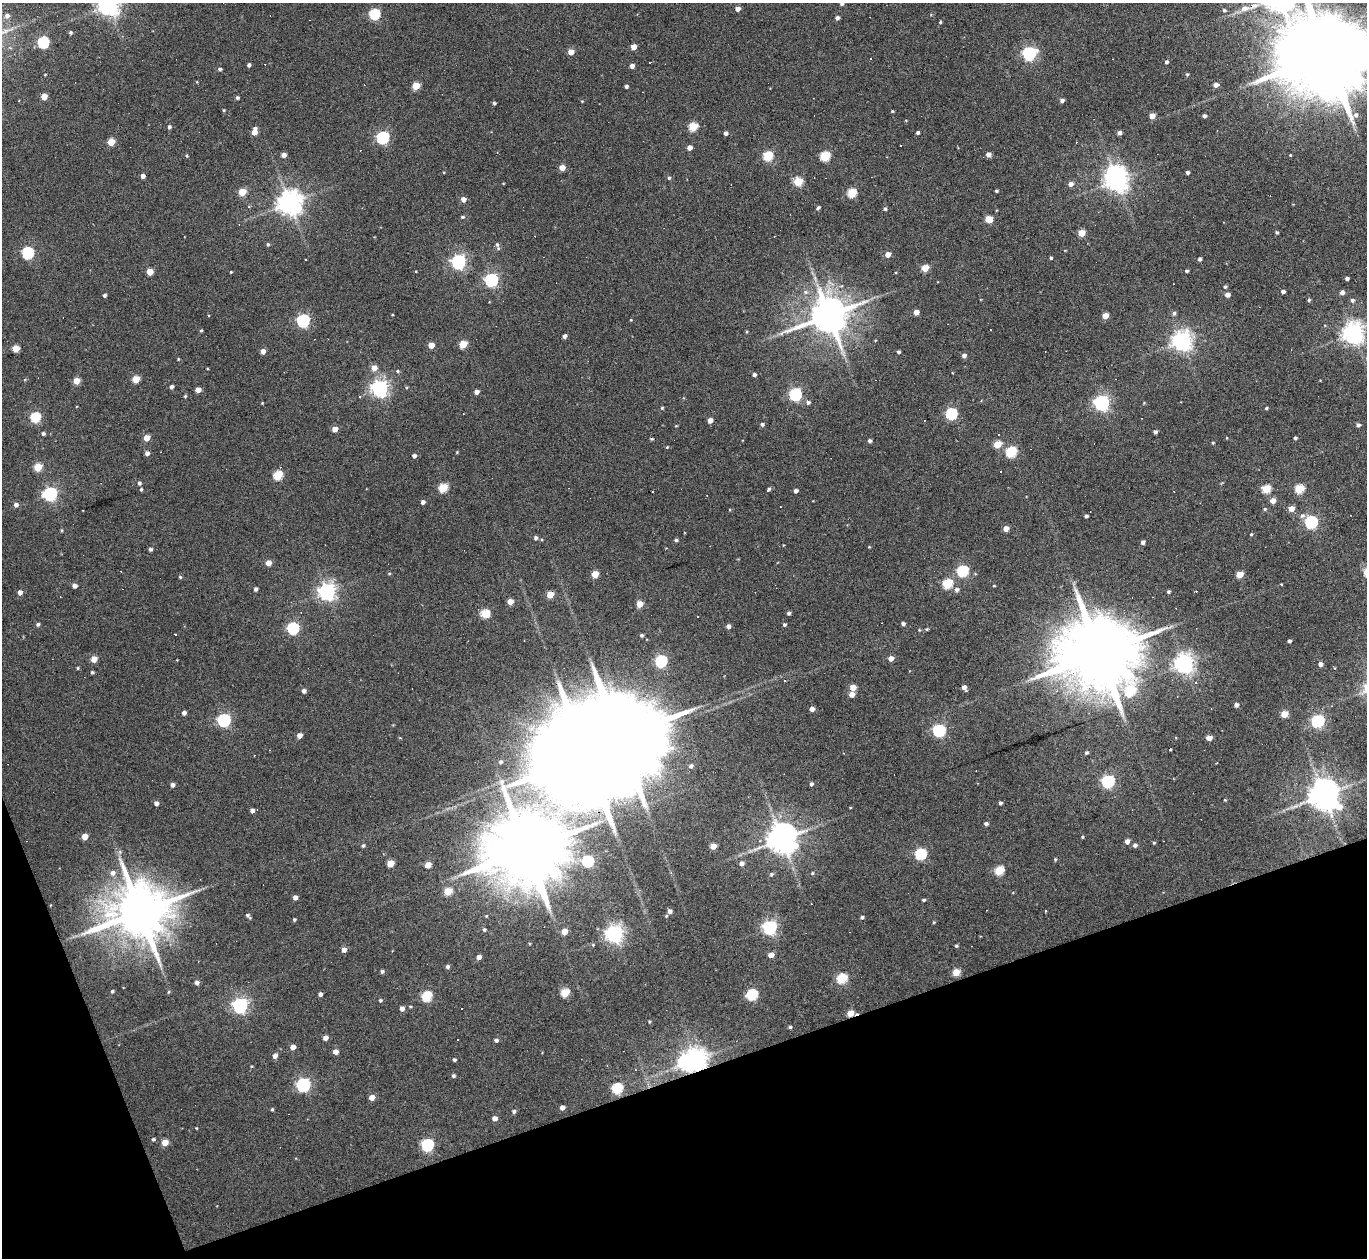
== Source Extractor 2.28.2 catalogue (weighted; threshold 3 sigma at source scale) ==
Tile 14 of 4 x 4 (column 2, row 4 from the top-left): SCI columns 1366-2730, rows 148-1403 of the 5461 x 5447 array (HDU 1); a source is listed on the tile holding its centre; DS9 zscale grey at full resolution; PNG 1369 x 1260 px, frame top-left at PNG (2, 3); no overlay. Shown black and unused: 17% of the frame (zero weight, under 3 of 6 exposures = <1% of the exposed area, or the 3 px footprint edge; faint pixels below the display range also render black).
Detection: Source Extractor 2.28.2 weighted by HDU 2 'WHT'; one run over the whole footprint, this tile lists its part. Background 0.165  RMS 0.0096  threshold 0.0391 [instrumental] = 3 sigma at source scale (4.09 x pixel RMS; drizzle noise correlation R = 1.36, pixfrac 0.8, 0.05/0.05 arcsec/px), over >= 5 px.
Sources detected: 340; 3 inside a brighter object's white glare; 27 cosmic-ray / hot-pixel residue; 1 long thin detection or spike segment (spike, bleed or trail) — not listed; the other 309 listed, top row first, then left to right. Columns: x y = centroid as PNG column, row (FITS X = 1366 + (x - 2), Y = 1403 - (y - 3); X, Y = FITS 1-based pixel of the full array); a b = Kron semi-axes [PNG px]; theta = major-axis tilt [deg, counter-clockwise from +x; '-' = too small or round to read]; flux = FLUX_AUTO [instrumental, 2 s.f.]
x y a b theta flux
842 3 4 3 - 2.7
109 5 7 7 - 650
1245 8 14 8 12 7.5
737 9 4 4 - 4.8
1224 10 4 4 - 1.5
374 14 5 5 - 77
7 16 6 6 - 3.5
837 18 4 4 - 2.7
940 22 3 3 - 0.94
71 32 4 4 - 1.7
43 42 5 5 - 88
633 47 4 4 - 9.8
571 52 4 4 - 10
1029 53 7 6 - 130
1328 54 31 19 18 21000
1166 62 4 4 - 1.8
249 65 4 3 - 2.5
632 66 4 4 - 4.8
220 69 4 3 - 1.9
45 74 4 3 - 0.56
1187 74 4 4 - 0.96
1216 85 5 4 - 5
416 86 5 4 - 26
626 86 4 3 - 2.2
44 97 4 4 - 13
237 98 4 4 - 2
1062 100 4 4 - 2.8
582 101 4 3 - 0.7
494 103 4 3 - 1.5
224 110 4 3 - 0.93
892 111 3 3 - 0.92
1152 116 4 4 - 8.1
1204 116 4 4 - 2.8
169 127 4 4 - 2.2
693 127 5 5 - 38
254 132 7 4 79 11
918 132 4 3 - 1.9
726 133 4 4 - 3.4
1119 133 4 4 - 3.1
383 138 6 5 - 130
111 142 5 5 - 21
690 148 4 4 - 6.4
988 154 4 4 - 4.9
284 155 4 4 - 5.3
1290 155 3 3 - 0.66
187 156 5 3 - 0.98
768 156 5 5 - 52
825 156 5 5 - 56
562 167 5 5 - 7.8
444 172 3 3 - 0.75
1187 172 3 3 - 2.2
143 176 4 4 - 3.8
669 178 5 4 - 1.4
1117 180 7 6 - 720
798 182 5 5 - 38
1070 184 5 5 - 4.3
996 191 3 3 - 1.5
242 192 5 5 - 20
852 193 5 5 - 35
463 199 5 4 - 6.1
289 203 8 7 - 930
818 208 5 3 - 1.6
885 209 4 4 - 1.6
462 217 5 4 - 1.4
989 219 5 5 - 20
1277 232 4 4 - 1.4
1081 233 5 4 - 17
268 244 4 3 - 1.3
497 245 8 5 -76 2.4
28 253 6 5 - 110
888 254 5 4 - 7.6
1051 258 3 3 - 1.3
1199 259 4 4 - 2.5
458 262 6 6 - 220
925 268 5 4 - 22
416 271 3 2 - 0.61
1187 271 3 3 - 1.6
150 272 4 4 - 15
231 272 3 2 - 0.73
1347 279 4 3 - 2.2
491 280 6 6 - 170
1225 287 5 4 - 1.4
1283 292 4 3 - 3
1342 292 4 4 - 3.7
105 295 3 3 - 1.9
1227 295 4 4 - 4.9
1309 300 4 4 - 1.4
1352 300 5 5 - 2.3
916 312 4 4 - 7.3
1174 313 6 5 - 2.1
829 315 11 10 - 2900
1105 316 5 4 - 12
631 320 4 3 - 0.64
303 321 6 6 - 140
201 330 4 3 - 1.1
1353 333 7 7 - 670
565 336 4 3 - 3
1182 341 7 7 - 400
463 344 5 4 - 25
431 345 4 4 - 11
16 349 5 4 - 19
263 351 5 4 - 5.6
898 352 3 3 - 1.8
964 355 5 4 - 3.3
178 359 4 3 - 0.74
374 368 5 5 - 9.1
398 371 5 4 - 1.3
754 374 4 4 - 2.1
136 379 5 5 - 23
76 381 4 4 - 14
171 387 4 4 - 2.8
406 387 4 3 - 0.92
379 388 6 6 - 360
198 390 4 4 - 7.9
476 392 4 4 - 4.1
795 394 6 5 - 130
185 396 4 4 - 1.1
808 402 5 5 - 2.3
262 403 3 3 - 0.66
1101 403 6 6 - 250
1144 403 4 3 - 0.75
662 408 4 4 - 0.99
1266 408 3 3 - 1.2
951 414 5 5 - 92
35 417 5 5 - 61
710 420 4 4 - 5.7
762 424 5 4 - 2.2
1358 425 4 4 - 2.5
676 426 4 3 - 0.7
335 429 4 4 - 9.1
1155 432 4 3 - 2.4
43 434 4 4 - 1.8
147 438 4 4 - 12
1295 438 4 3 - 1.6
652 439 4 3 - 1.1
870 441 4 4 - 2.4
1213 443 4 3 - 0.95
997 444 5 4 - 22
667 447 4 3 - 0.71
457 452 4 3 - 0.81
1011 452 6 5 - 75
147 453 4 4 - 3.2
414 456 4 4 - 3.3
38 467 5 5 - 28
278 475 5 5 - 43
139 483 4 4 - 1.8
443 488 5 5 - 40
141 489 4 3 - 1.2
769 489 6 4 42 1.8
1266 489 5 5 - 36
1299 489 5 5 - 39
796 491 4 3 - 3.1
50 494 6 6 - 180
1273 501 5 4 - 7.3
423 502 4 4 - 3.1
16 505 5 5 - 3.3
1265 509 4 4 - 1.2
1291 509 5 4 - 8.1
1086 516 4 3 - 2
1302 516 7 6 - 2.9
1311 522 6 5 - 140
1006 528 4 4 - 7.4
61 530 4 3 - 0.95
1251 534 4 4 - 1
536 538 5 4 - 2.1
676 540 5 4 - 1.4
1143 542 4 4 - 2.6
869 547 3 3 - 0.75
150 549 4 4 - 1.8
268 563 4 4 - 8.8
963 571 6 5 - 70
389 573 5 3 - 0.8
595 574 5 4 - 19
1240 574 5 4 - 21
180 577 4 4 - 1
947 584 5 5 - 54
74 586 4 4 - 4.2
994 586 4 3 - 0.73
255 589 4 4 - 2.2
957 590 6 5 - 2.9
20 592 5 4 - 4.4
327 592 6 6 - 410
1168 592 4 3 - 1.5
550 595 5 4 - 18
510 602 4 4 - 10
640 604 5 4 - 14
485 613 5 5 - 37
789 613 4 4 - 2
38 624 5 4 - 1.9
784 624 4 4 - 1.6
903 624 4 4 - 2.4
728 626 4 4 - 3.2
293 628 6 6 - 86
927 629 4 3 - 1.1
919 630 4 4 - 0.87
641 635 3 3 - 1.6
1289 641 4 3 - 2.3
1100 653 25 19 8 13000
891 658 4 4 - 6.9
94 659 5 4 - 12
661 661 7 5 77 96
1184 664 7 6 - 510
1320 664 4 4 - 3.6
78 668 5 3 - 0.88
92 672 4 3 - 1.4
853 687 4 4 - 11
964 688 6 4 -45 4.1
304 691 4 4 - 3.5
852 694 5 4 - 7.6
1236 705 4 4 - 3.1
812 709 4 4 - 5.4
184 713 4 4 - 3.6
1284 714 5 4 - 19
224 720 6 6 - 150
1317 721 6 5 - 160
939 730 6 5 - 130
299 735 4 4 - 6.6
1209 738 5 4 - 5.7
1170 750 3 2 - 0.8
1086 753 4 4 - 1.7
587 756 47 18 13 32000
500 762 4 4 - 1.5
691 766 5 5 - 2.7
1108 781 6 5 - 140
811 784 4 4 - 1.9
173 785 4 4 - 2.9
1324 795 9 8 - 1700
1225 800 4 3 - 0.74
156 803 4 4 - 4.1
1000 803 3 3 - 1.8
252 810 4 4 - 3.8
986 824 4 4 - 2.2
85 837 4 4 - 12
1082 837 3 3 - 0.91
782 839 9 8 - 1600
1127 841 5 4 - 4.4
1154 843 4 3 - 1
1135 845 5 5 - 2.9
363 846 5 4 - 1.7
713 846 4 4 - 9.5
527 849 24 17 17 13000
120 852 6 5 - 1.9
920 854 6 5 - 93
1055 859 5 3 - 1
588 861 6 5 - 79
390 863 5 4 - 20
741 864 5 4 - 4
428 865 5 4 - 12
999 871 5 5 - 43
113 873 7 6 - 4.1
671 873 5 3 - 0.92
812 873 5 4 - 1.2
772 874 6 5 - 1.7
448 891 5 5 - 25
295 897 4 4 - 5.2
923 900 4 3 - 1.3
670 911 5 5 - 3.8
140 912 16 14 17 6500
248 915 6 4 -44 2.2
486 916 4 4 - 0.8
862 917 4 4 - 1.9
294 919 3 3 - 1.5
934 922 4 4 - 0.91
770 927 6 6 - 220
484 930 4 4 - 1.8
564 931 5 4 - 12
614 934 6 6 - 400
529 944 4 3 - 0.78
956 946 4 3 - 1.3
344 950 5 4 - 4.5
771 955 4 4 - 8.2
479 957 4 4 - 4.8
447 967 4 4 - 2.3
382 971 4 4 - 2
956 972 5 4 - 23
842 978 5 5 - 61
197 983 4 4 - 2.7
112 991 4 3 - 1.5
168 992 5 3 - 0.88
565 993 5 5 - 37
320 994 4 4 - 2.7
752 994 6 5 - 79
427 996 5 5 - 59
380 1000 4 4 - 1.5
240 1005 6 6 - 260
410 1007 4 3 - 1
402 1009 4 4 - 4.3
851 1013 6 4 0 15
649 1021 4 3 - 0.89
790 1027 4 3 - 1.6
325 1038 4 4 - 5.5
496 1040 5 4 - 2.3
293 1047 4 4 - 6.5
335 1052 4 4 - 6.5
275 1056 5 4 - 4.6
454 1060 4 3 - 1.9
696 1060 7 7 - 670
453 1076 4 4 - 1.8
303 1085 6 6 - 170
617 1088 6 5 - 64
372 1097 4 4 - 10
562 1107 4 4 - 5.4
272 1109 4 3 - 1.2
514 1111 5 4 - 2.1
495 1118 5 4 - 5
196 1128 3 3 - 0.69
153 1139 5 4 - 1.4
165 1142 5 4 - 15
427 1145 6 5 - 120
Overlapping masked pixels (flux is a lower limit): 4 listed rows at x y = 1328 54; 587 756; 851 1013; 696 1060
Isophote crosses this tile's border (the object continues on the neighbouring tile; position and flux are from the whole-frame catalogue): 3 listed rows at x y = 842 3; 109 5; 1328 54